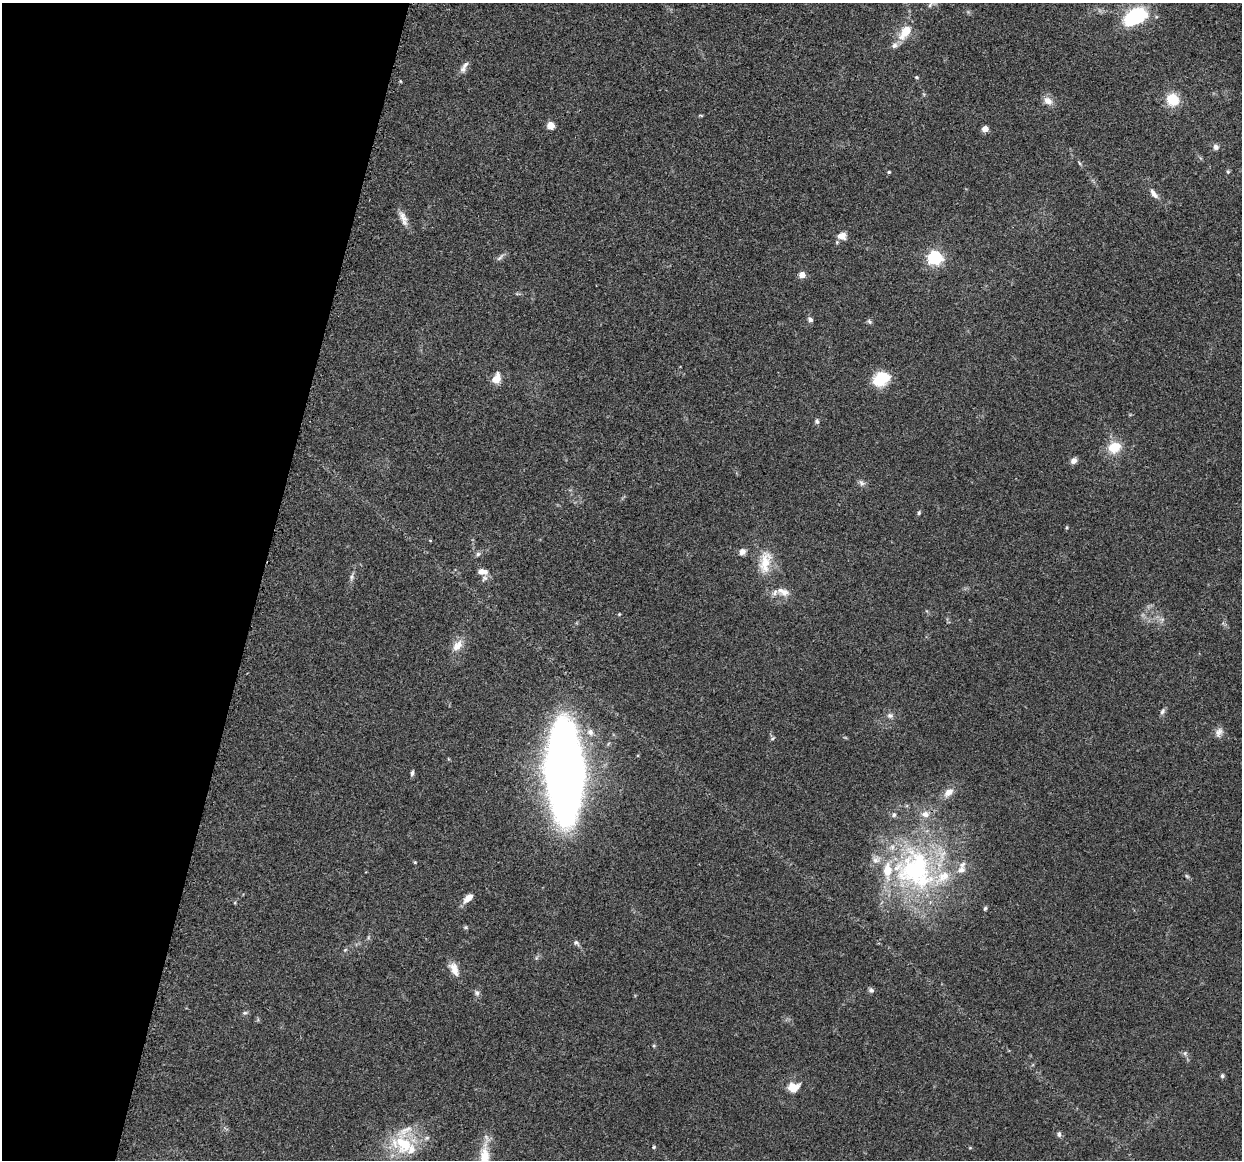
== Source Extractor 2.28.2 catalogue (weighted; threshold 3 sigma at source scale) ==
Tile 9 of 4 x 4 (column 1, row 3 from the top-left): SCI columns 20-1259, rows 1286-2443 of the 5005 x 5016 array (HDU 1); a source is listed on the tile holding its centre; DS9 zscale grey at full resolution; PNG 1244 x 1162 px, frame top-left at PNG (2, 3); no overlay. Shown black and unused: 21% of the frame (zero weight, under 3 of 4 exposures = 2% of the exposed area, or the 3 px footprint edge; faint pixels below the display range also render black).
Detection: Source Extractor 2.28.2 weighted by HDU 2 'WHT'; one run over the whole footprint, this tile lists its part. Background 0.0837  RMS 0.0063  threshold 0.0283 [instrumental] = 3 sigma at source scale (4.5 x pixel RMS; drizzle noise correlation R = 1.50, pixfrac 1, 0.05/0.05 arcsec/px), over >= 5 px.
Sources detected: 78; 10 inside a brighter listed object's ellipse — not listed separately; the other 68 listed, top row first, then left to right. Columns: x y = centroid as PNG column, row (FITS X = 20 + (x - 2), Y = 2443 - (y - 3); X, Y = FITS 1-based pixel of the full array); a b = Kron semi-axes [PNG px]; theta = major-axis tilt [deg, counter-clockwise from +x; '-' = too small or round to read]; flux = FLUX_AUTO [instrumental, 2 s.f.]
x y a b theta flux
930 5 10 5 48 1.8
1135 17 24 15 30 47
906 31 14 7 54 15
894 45 10 8 47 2.7
465 65 11 7 46 2.5
916 77 5 4 - 0.82
1172 99 10 9 - 19
1048 101 12 9 -34 5
551 126 8 8 - 4.6
985 129 4 4 - 11
1216 147 7 7 - 2.5
1079 163 6 3 -70 0.81
889 172 4 3 - 0.79
1228 172 6 4 70 0.95
1154 194 15 6 -52 3.5
403 218 23 8 -68 5.1
842 236 8 7 - 7
500 257 13 5 46 1.9
935 257 6 6 - 150
802 275 4 4 - 12
810 319 7 6 - 1.9
869 322 7 5 -46 1.3
496 379 12 8 61 7.6
881 379 17 12 26 24
817 421 7 6 - 1.5
1114 447 14 11 28 14
1074 461 9 7 45 2.7
862 483 10 7 -41 2.1
919 513 6 4 71 0.95
1067 527 5 3 - 0.68
742 552 9 7 54 3
478 554 6 5 - 1.5
765 562 33 15 79 15
482 572 11 6 -6 5
352 577 9 6 73 1.8
484 578 9 6 33 2
783 592 19 9 -22 5.8
457 646 17 11 53 6.7
1162 711 9 6 59 1.6
890 715 8 7 - 2.2
590 732 10 8 -43 3.5
1219 732 13 9 67 3.5
772 738 6 4 44 0.9
565 772 57 20 -88 1200
412 773 8 4 74 1.3
948 792 15 9 45 5.4
894 815 7 6 - 1.6
415 862 5 3 - 0.56
915 869 60 56 -34 140
1187 876 6 4 -45 0.96
468 898 13 7 43 5.6
985 908 6 4 72 1
466 927 6 5 - 0.88
576 943 9 6 -49 1.7
345 950 6 3 19 0.68
454 969 20 9 -65 6.2
871 990 6 6 - 1.7
477 993 8 6 -65 1.8
245 1013 7 5 2 1.2
654 1046 5 3 - 0.75
1185 1053 6 5 - 1.1
1222 1076 5 5 - 1.2
793 1087 15 11 14 8.1
1059 1134 7 5 -90 1.7
403 1144 35 26 -28 31
654 1147 4 4 - 0.78
970 1148 5 3 - 0.58
484 1156 44 12 84 16
Isophote crosses this tile's border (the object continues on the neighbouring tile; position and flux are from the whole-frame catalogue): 1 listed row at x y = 484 1156